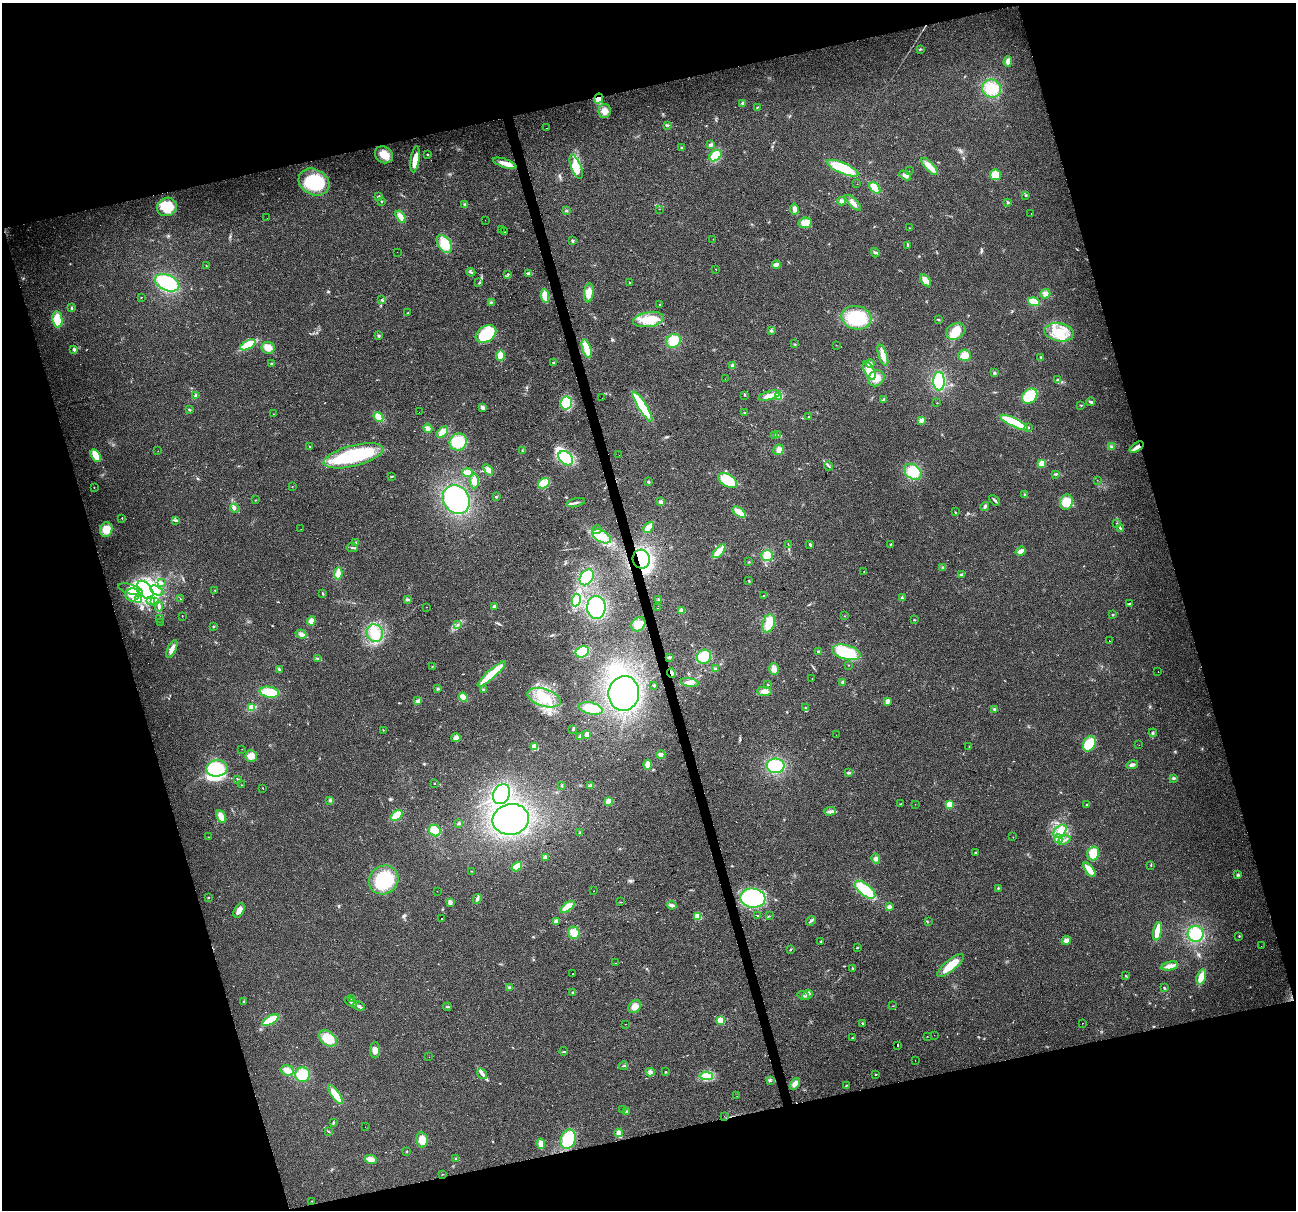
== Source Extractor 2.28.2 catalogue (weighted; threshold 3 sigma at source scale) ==
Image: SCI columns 1-5173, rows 98-4927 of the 5173 x 4973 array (HDU 1 of 3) = the unmasked area's bounding box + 8 px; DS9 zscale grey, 4 x 4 block average (1 PNG px = mean of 4 x 4 image px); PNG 1298 x 1212 px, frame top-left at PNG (2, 3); each listed source drawn as its Kron ellipse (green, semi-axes under 4 px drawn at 4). Shown black and unused: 33% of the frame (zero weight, under 2 of 3 exposures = <1% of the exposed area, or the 3 px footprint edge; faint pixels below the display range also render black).
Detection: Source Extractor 2.28.2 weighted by HDU 2 'WHT'. Background 0.0557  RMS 0.0074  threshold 0.0334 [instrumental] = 3 sigma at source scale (4.5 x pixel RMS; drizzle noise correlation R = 1.50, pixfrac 1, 0.0396/0.0396 arcsec/px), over >= 5 px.
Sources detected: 447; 1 too faint to see at this stretch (4 x 4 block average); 10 inside a brighter object's white glare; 8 cosmic-ray / hot-pixel residue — neither listed nor drawn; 4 coinciding with a brighter row at this scale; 21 inside a brighter listed object's ellipse — not listed separately; the other 403 listed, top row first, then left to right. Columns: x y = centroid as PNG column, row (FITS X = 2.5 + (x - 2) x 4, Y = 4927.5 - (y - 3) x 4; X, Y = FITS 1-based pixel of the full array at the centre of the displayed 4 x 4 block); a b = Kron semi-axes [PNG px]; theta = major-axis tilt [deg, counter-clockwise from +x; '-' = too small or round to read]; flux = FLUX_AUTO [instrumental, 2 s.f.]
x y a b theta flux
920 49 3 2 - 3.5
1008 61 5 3 - 26
992 88 9 9 - 100
599 98 5 4 - 35
742 103 3 2 - 4.4
757 107 3 2 - 2.8
604 111 7 6 - 27
667 125 3 2 - 3.7
546 128 2 2 - 4.5
711 145 3 3 - 8.5
681 148 2 2 - 3.8
428 154 2 2 - 3.6
384 155 9 8 - 44
716 156 7 5 36 74
415 159 13 4 82 57
505 163 12 4 -18 40
576 167 13 5 -69 50
930 167 11 3 -46 48
843 168 17 5 -23 190
909 171 2 2 - 0.85
905 175 6 3 -29 15
995 175 5 5 - 59
314 182 16 12 -29 190
857 184 2 2 - 0.63
875 188 6 4 -47 44
1025 196 3 2 - 2.9
378 197 3 3 - 4.6
382 201 3 2 - 3
842 201 4 3 - 10
1008 202 3 2 - 5
853 203 10 3 -47 20
465 204 2 2 - 2.3
167 207 10 9 - 140
659 209 2 2 - 1.1
794 209 5 4 - 16
566 211 2 2 - 3
1031 213 2 2 - 2.8
401 216 6 4 -56 28
267 218 2 2 - 4
485 220 2 2 - 1.3
805 223 6 5 - 37
909 228 2 2 - 1.9
501 230 2 2 - 3.9
504 231 2 2 - 8.2
713 239 2 2 - 0.7
572 241 2 2 - 3.5
444 244 10 6 -54 85
908 245 2 2 - 3.2
397 252 2 2 - 6.3
875 253 5 3 - 7.1
776 265 4 3 - 20
206 266 3 2 - 2.2
716 269 2 2 - 1.8
471 272 4 2 - 5.9
528 273 4 2 - 10
508 274 2 2 - 3.4
925 280 7 3 -54 41
167 283 13 8 -23 280
479 283 2 2 - 2.5
630 283 2 2 - 1.3
589 293 9 5 82 40
1045 294 5 4 - 19
545 296 7 4 -80 45
141 297 2 2 - 1.6
381 300 2 2 - 1.9
491 302 3 2 - 4.5
1034 302 6 3 -15 78
660 304 2 2 - 4.4
71 308 3 2 - 4.1
408 313 3 2 - 2.9
856 318 15 11 -12 260
57 320 8 5 -82 78
648 320 15 7 9 86
939 320 3 2 - 4.4
771 331 3 2 - 4
956 331 10 7 29 83
1059 332 15 9 -9 83
486 334 11 8 33 210
379 336 3 2 - 4.4
673 341 8 6 40 72
795 344 2 2 - 2.6
248 345 8 4 28 110
836 345 2 2 - 0.98
268 348 7 6 - 44
587 348 9 3 -72 89
74 349 2 2 - 14
500 355 5 3 - 60
883 355 11 4 -71 34
965 355 6 5 - 36
1041 357 3 3 - 6.1
554 363 3 2 - 3.7
271 364 2 2 - 18
870 364 4 4 - 14
733 366 2 2 - 88
869 371 10 5 -64 55
994 373 3 2 - 4.4
876 378 9 7 41 46
725 379 2 2 - 0.54
1058 380 3 2 - 4.9
939 381 9 5 89 140
196 395 4 3 - 7.5
745 395 2 2 - 2.8
769 396 11 4 15 28
779 396 4 4 - 47
1030 396 8 6 45 120
602 398 2 2 - 0.64
883 400 3 3 - 4.8
1091 402 4 2 - 10
566 403 6 5 - 120
937 403 2 2 - 1.9
1081 405 2 2 - 2.6
642 406 17 4 -58 190
482 407 4 3 - 12
189 410 2 2 - 21
419 412 2 2 - 0.66
744 412 2 2 - 2.1
273 414 2 2 - 1.2
809 416 2 2 - 2
378 417 5 4 - 54
922 420 4 3 - 10
1014 422 15 4 -26 210
1028 427 2 2 - 4.1
428 428 5 4 - 13
442 432 7 4 45 50
774 435 3 2 - 4.1
778 435 2 2 - 2.3
458 442 9 8 - 89
310 446 2 2 - 1.9
1112 446 2 2 - 2.7
1137 447 8 3 32 29
779 450 5 5 - 19
158 451 2 2 - 0.85
522 451 2 2 - 1.8
96 455 7 3 -59 80
619 455 2 2 - 0.9
353 456 31 10 14 380
566 458 8 6 -40 140
1041 464 3 3 - 51
828 466 4 2 - 5.8
488 470 6 4 -54 19
467 472 5 3 - 48
913 472 9 7 -35 96
1056 474 3 2 - 4
392 476 3 2 - 4.4
728 480 10 6 -30 180
1097 480 2 2 - 1
474 481 7 4 90 25
648 482 3 2 - 4.3
544 483 6 4 34 93
292 486 2 2 - 0.93
94 487 2 2 - 1.3
1025 495 3 2 - 6
496 497 2 2 - 17
456 499 15 13 -55 430
255 500 3 2 - 2.1
995 500 6 2 -46 7.7
660 502 3 3 - 9.1
1066 502 8 6 75 71
576 503 9 2 14 11
985 506 4 3 - 7.8
235 508 5 2 - 7.3
739 512 7 3 -36 50
955 512 2 2 - 1.6
122 518 2 2 - 1.8
176 520 4 2 - 5.4
1117 523 2 2 - 2.4
649 527 6 2 50 59
1120 528 3 2 - 5.7
106 529 7 6 - 55
301 529 2 2 - 0.96
597 530 5 2 - 6.5
602 536 10 6 -30 50
356 543 3 2 - 4.5
788 544 3 2 - 1.5
890 544 2 2 - 1.8
810 545 3 2 - 7
352 547 6 2 -6 6.7
719 551 8 3 47 62
1021 551 5 3 - 22
767 555 6 5 - 49
641 559 9 8 - 260
749 562 2 2 - 1.9
943 567 2 2 - 2.7
864 571 2 2 - 2.3
338 573 6 4 85 30
961 575 3 2 - 4.6
587 577 9 6 54 150
749 581 3 2 - 3.1
162 583 3 2 - 4.8
131 589 13 5 -16 35
145 590 10 6 -53 350
215 590 2 2 - 1.7
157 591 7 3 -30 18
323 594 3 2 - 3.2
132 595 7 6 - 34
763 596 2 2 - 1.8
902 598 3 2 - 3.1
139 599 3 2 - 6.3
180 599 2 2 - 1.6
407 599 3 3 - 6.2
576 600 6 4 80 130
659 600 3 2 - 4.7
151 601 4 3 - 11
154 601 4 3 - 11
1130 604 3 2 - 4
159 606 5 3 - 10
494 606 3 3 - 9.6
426 607 2 2 - 0.98
596 607 11 9 -89 250
658 608 2 2 - 1.3
681 610 4 3 - 8.5
1113 615 2 2 - 3
182 616 2 2 - 1.7
845 616 2 2 - 0.91
160 618 2 2 - 1.5
914 620 3 2 - 3.5
311 621 4 4 - 21
160 622 2 2 - 1.4
769 623 9 6 73 71
457 624 2 2 - 1.8
638 624 8 6 43 36
213 626 3 2 - 3.1
375 633 9 8 - 85
301 634 5 3 - 17
1109 641 2 2 - 2.4
172 649 10 3 64 28
818 651 2 2 - 19
582 652 7 5 25 99
846 652 15 7 -14 180
669 657 2 2 - 2.6
704 657 7 6 - 110
318 659 3 3 - 6.7
848 665 2 2 - 1.3
432 666 2 2 - 2.2
279 669 3 2 - 5.8
715 669 2 2 - 3.1
774 669 6 4 -73 29
1158 671 2 2 - 3.4
671 673 5 3 - 12
492 674 18 3 42 190
812 678 2 2 - 0.87
689 682 9 3 -7 19
843 682 2 2 - 16
768 684 2 2 - 1.9
654 685 2 2 - 2.1
438 689 3 3 - 4.5
484 690 3 3 - 5.3
765 691 7 4 -3 22
269 692 10 5 -11 110
624 693 17 15 81 520
463 697 4 3 - 49
544 698 17 8 -17 130
418 701 4 3 - 13
887 701 3 3 - 17
251 708 4 3 - 65
591 708 12 6 -13 89
806 708 3 2 - 3.5
994 709 3 3 - 5.8
383 730 2 2 - 2.1
573 730 2 2 - 2.9
1153 733 4 2 - 5.6
587 734 3 3 - 21
836 735 2 2 - 0.79
580 737 3 3 - 11
456 738 5 4 - 14
1089 744 8 6 61 110
1139 745 2 2 - 0.71
534 747 2 2 - 190
969 747 2 2 - 2
242 749 2 2 - 0.69
661 755 4 3 - 20
251 756 6 5 - 33
648 764 5 3 - 28
1132 765 6 3 15 11
776 766 9 7 -7 180
217 768 10 8 4 210
849 773 4 2 - 6
1173 778 3 3 - 5.2
238 779 4 2 - 3.7
434 783 2 2 - 6.5
241 785 2 2 - 1.1
562 785 2 2 - 2.2
590 786 4 3 - 15
263 788 2 2 - 1.5
501 794 10 8 62 220
330 800 3 3 - 5.2
608 802 4 3 - 45
901 804 3 2 - 4.5
915 804 2 2 - 4.8
1087 804 3 2 - 2.7
949 805 2 2 - 230
830 811 6 3 3 12
396 815 7 4 38 45
221 816 7 3 -60 47
511 819 18 15 11 500
459 823 3 2 - 5.1
435 830 6 5 - 66
1060 831 8 5 47 34
580 833 2 2 - 2.1
208 837 2 2 - 1.2
1013 837 2 2 - 1.1
1059 839 4 3 - 11
1064 840 6 2 23 10
975 853 2 2 - 2.6
1093 853 7 5 74 58
545 857 3 2 - 19
876 859 5 3 - 10
1151 865 2 2 - 2.3
517 867 5 3 - 59
1089 870 8 3 -53 52
471 871 2 2 - 2
1238 875 3 2 - 4.8
384 880 15 14 - 260
998 888 2 2 - 3.1
865 890 12 5 -39 140
437 891 2 2 - 0.75
594 891 2 2 - 0.99
208 897 2 2 - 3.2
753 898 12 9 -6 320
477 899 5 3 - 7.9
450 902 3 2 - 23
620 902 3 2 - 3
672 905 5 3 - 13
567 907 8 3 38 63
889 907 2 2 - 63
239 910 8 4 60 26
697 916 4 4 - 37
758 916 2 2 - 1.6
769 916 3 2 - 3.1
442 918 2 2 - 3.6
811 921 5 2 - 7.1
556 922 4 4 - 13
928 922 2 2 - 1.7
1157 931 9 3 78 82
574 933 6 5 - 51
1196 934 8 8 - 130
1239 936 2 2 - 2.6
821 941 2 2 - 8.4
1066 941 4 4 - 22
1261 946 2 2 - 1.5
857 948 3 2 - 3.8
790 949 2 2 - 3.1
615 963 2 2 - 0.89
951 965 16 5 39 80
1170 966 8 3 10 32
853 969 3 2 - 3.4
573 974 2 2 - 3.2
1126 976 2 2 - 1.7
1201 977 8 4 75 43
509 987 2 2 - 3
1164 987 2 2 - 2.7
572 992 3 2 - 3.1
808 995 6 2 41 9.4
803 996 6 2 -19 6.4
351 998 3 2 - 5
243 1002 3 2 - 3.4
351 1002 7 2 -34 7.8
359 1006 6 3 -21 12
893 1006 2 2 - 1.3
447 1007 4 2 - 4.5
635 1007 7 5 44 32
270 1020 9 4 30 97
720 1020 2 2 - 180
862 1023 2 2 - 4.2
1082 1023 2 2 - 11
625 1024 2 2 - 3.8
934 1035 2 2 - 1.8
927 1036 2 2 - 0.94
328 1038 10 6 -37 87
852 1038 2 2 - 8.5
898 1045 2 2 - 100
375 1050 8 5 -89 22
564 1051 4 2 - 3.5
429 1057 2 2 - 0.73
915 1060 2 2 - 1.7
623 1066 5 2 - 3.3
287 1070 7 5 -16 25
666 1071 2 2 - 2
650 1072 4 4 - 11
482 1074 6 3 -55 15
876 1074 2 2 - 2.8
303 1075 7 7 - 97
706 1076 6 4 -4 51
770 1080 2 2 - 2.4
795 1084 6 4 50 21
846 1085 2 2 - 1.7
336 1095 11 4 -56 76
737 1096 2 2 - 2
623 1109 2 2 - 1.3
626 1111 2 2 - 3.3
724 1116 2 2 - 1.1
333 1123 4 2 - 4
365 1127 2 2 - 0.76
328 1131 4 2 - 2.7
619 1133 4 3 - 20
568 1139 10 7 71 160
422 1140 7 5 -80 55
541 1144 5 3 - 33
406 1151 2 2 - 1.8
456 1158 3 2 - 4.3
371 1159 6 4 -11 25
442 1174 2 2 - 1.2
311 1201 2 2 - 1.4
Overlapping masked pixels (flux is a lower limit): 4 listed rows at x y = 599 98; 1137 447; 641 559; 671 673
Diffuse or blended objects may show on this block-average render without a row.